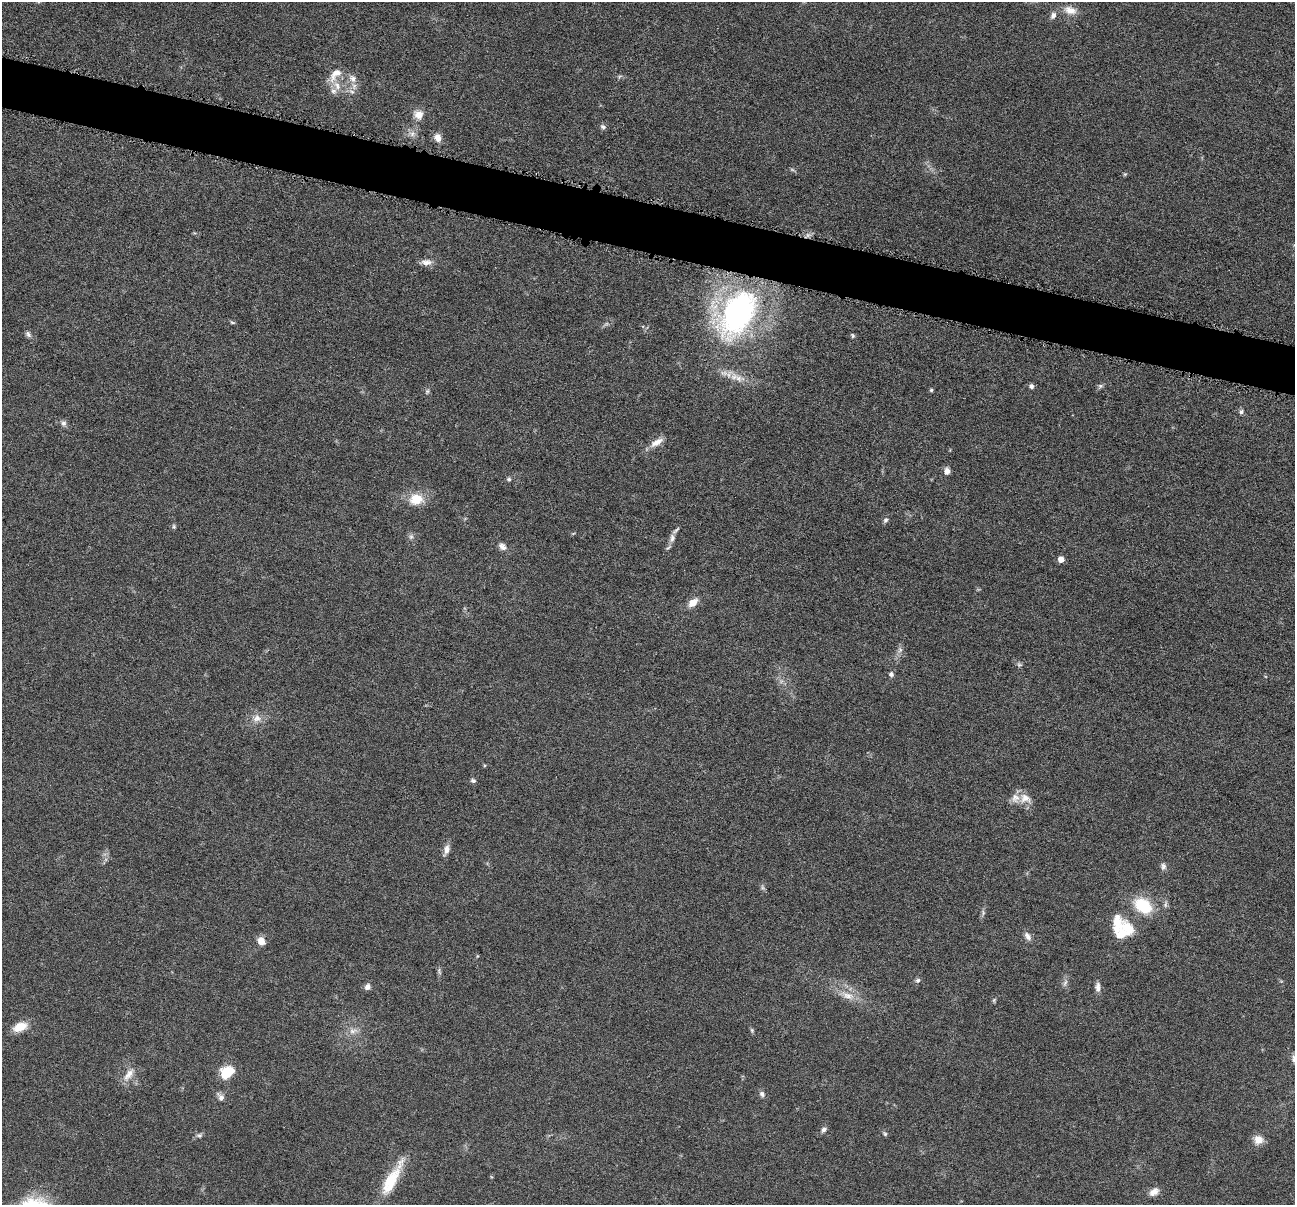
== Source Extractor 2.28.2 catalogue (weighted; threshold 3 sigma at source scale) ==
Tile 11 of 4 x 4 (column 3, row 3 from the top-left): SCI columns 2590-3882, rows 1457-2659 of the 5180 x 5196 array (HDU 1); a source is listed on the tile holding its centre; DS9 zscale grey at full resolution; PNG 1297 x 1207 px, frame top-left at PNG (2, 2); no overlay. Shown black and unused: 4% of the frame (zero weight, under 4 of 8 exposures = <1% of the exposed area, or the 3 px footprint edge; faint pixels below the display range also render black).
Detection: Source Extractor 2.28.2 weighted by HDU 2 'WHT'; one run over the whole footprint, this tile lists its part. Background 0.0365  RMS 0.0033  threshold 0.0134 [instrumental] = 3 sigma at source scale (4.09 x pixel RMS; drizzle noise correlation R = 1.36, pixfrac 0.8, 0.05/0.05 arcsec/px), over >= 5 px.
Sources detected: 75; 4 too faint to see at this stretch — not listed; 3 inside a brighter listed object's ellipse — not listed separately; the other 68 listed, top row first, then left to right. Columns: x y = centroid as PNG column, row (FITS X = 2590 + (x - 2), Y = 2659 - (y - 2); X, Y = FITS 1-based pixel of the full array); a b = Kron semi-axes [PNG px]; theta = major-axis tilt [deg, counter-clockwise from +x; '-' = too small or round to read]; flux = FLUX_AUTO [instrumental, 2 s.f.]
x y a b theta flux
1070 10 18 11 -16 3.3
1053 15 8 6 59 1.4
335 74 23 11 51 4.1
352 78 12 10 -50 2.5
333 91 10 8 -72 1.5
352 91 10 6 -36 1.2
419 114 13 11 -25 3
603 127 7 5 -22 0.87
412 134 10 9 - 1.7
438 137 10 8 -69 2.4
1125 174 5 5 - 0.39
426 262 14 8 -1 2
737 313 46 30 55 89
232 322 7 4 -23 0.47
28 334 9 6 -48 0.93
853 335 6 5 - 0.49
738 378 19 11 -13 4
1031 386 6 6 - 0.85
1100 386 8 6 15 0.7
931 390 5 4 - 0.45
427 391 8 5 63 0.6
1241 412 6 6 - 0.82
63 423 8 7 - 1
656 442 19 8 30 2.8
947 471 8 7 - 1.6
509 479 6 5 - 0.61
416 499 18 14 10 6.5
885 520 8 6 60 0.78
174 526 6 5 - 0.5
411 537 8 6 89 0.88
672 538 13 8 75 1.9
502 546 12 8 -40 1.7
1061 559 5 5 - 2.9
693 602 11 7 38 3.3
900 650 10 7 69 1.2
1019 664 8 6 -23 0.67
891 674 6 6 - 0.89
257 718 13 11 10 2.8
484 765 5 4 - 0.36
473 780 7 6 - 0.72
1025 798 17 13 -17 3.6
446 850 16 7 73 1.9
1163 866 10 7 -87 1.1
1143 906 16 11 -36 16
983 913 8 5 81 0.71
1117 923 22 12 88 6.3
1128 929 20 13 -58 5.6
1028 936 12 7 -57 1.5
261 941 9 8 - 2.8
439 971 10 4 -73 0.72
918 980 7 6 - 0.73
1065 983 11 5 71 1.1
367 987 7 7 - 1.5
1098 987 12 7 89 1.5
847 995 26 10 -19 4.6
20 1027 18 10 23 4.7
752 1030 7 5 -70 0.5
353 1031 13 10 15 2.4
227 1072 12 9 36 11
129 1074 22 9 54 3.1
762 1094 7 7 - 1
220 1097 13 8 -53 1.4
824 1129 8 6 49 0.97
885 1134 7 5 -45 0.54
199 1135 9 7 6 0.83
1258 1140 12 10 -18 3.1
391 1181 44 14 61 11
1154 1192 13 9 34 2.1